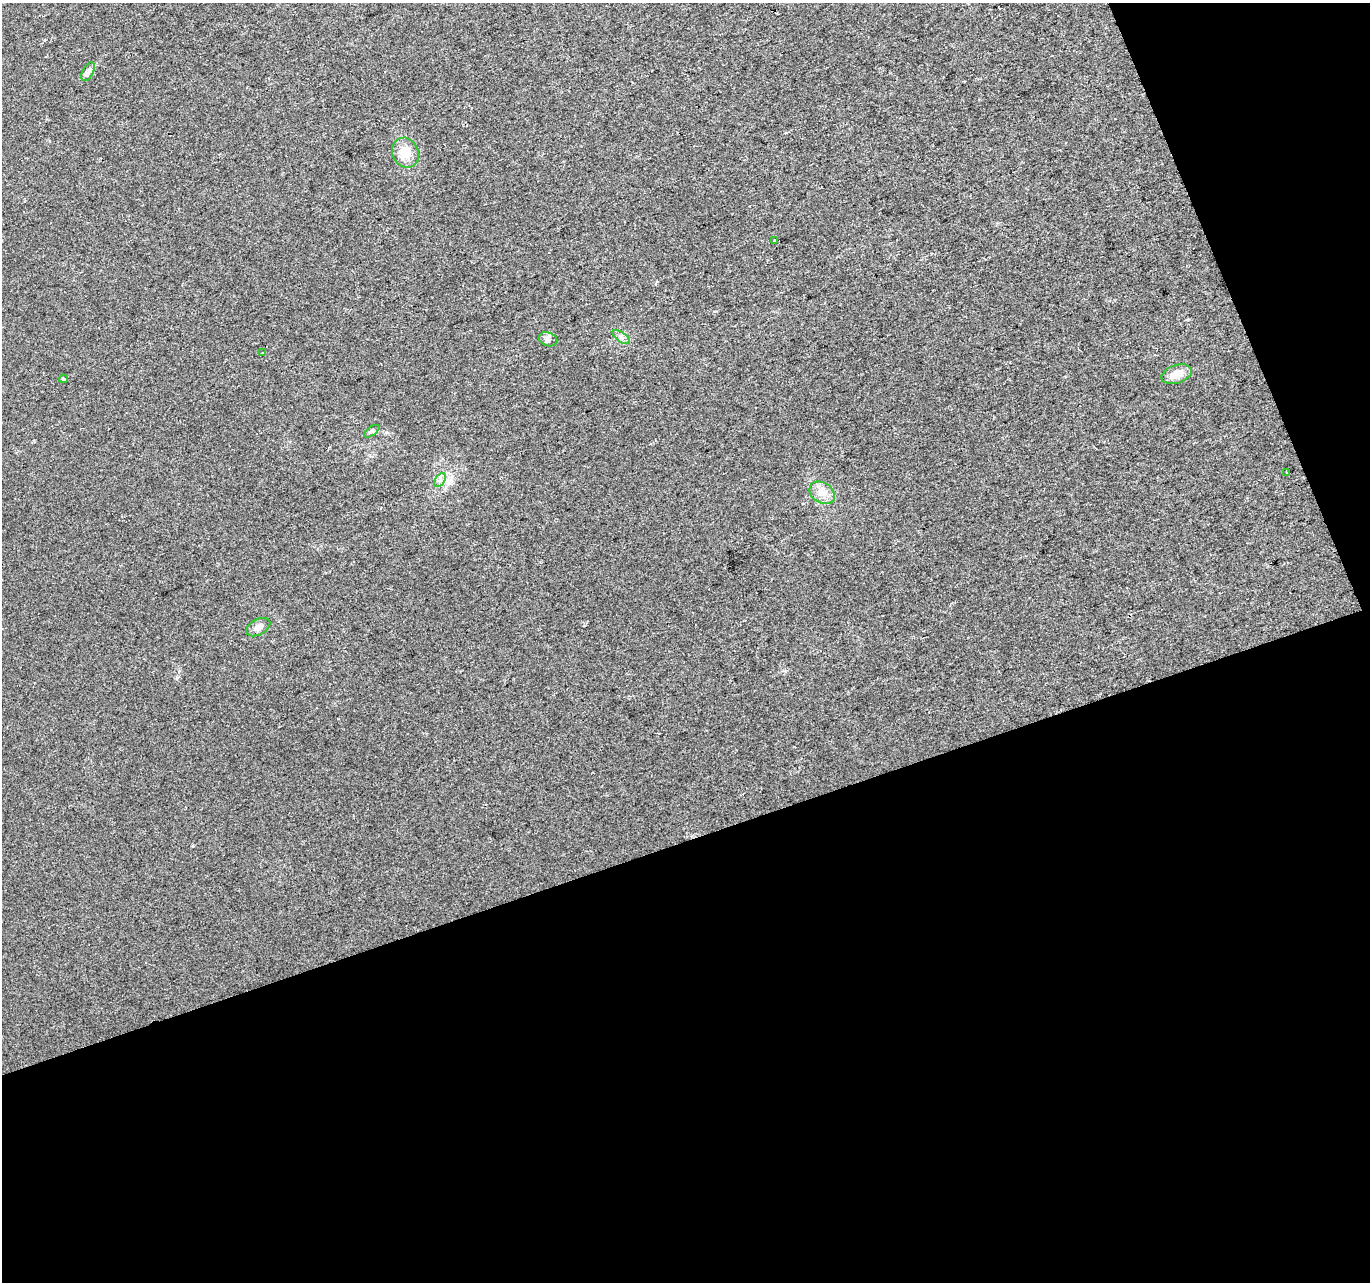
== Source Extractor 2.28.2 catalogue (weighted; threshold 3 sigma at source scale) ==
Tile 4 of 2 x 2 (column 2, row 2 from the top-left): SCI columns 1369-2736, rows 45-1324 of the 2736 x 2664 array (HDU 1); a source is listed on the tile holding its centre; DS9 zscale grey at full resolution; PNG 1372 x 1284 px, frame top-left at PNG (2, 3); each listed source drawn as its Kron ellipse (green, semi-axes under 4 px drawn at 4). Shown black and unused: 39% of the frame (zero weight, under 2 of 3 exposures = <1% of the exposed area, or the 3 px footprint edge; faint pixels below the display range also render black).
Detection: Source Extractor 2.28.2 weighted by HDU 2 'WHT'; one run over the whole footprint, this tile lists its part. Background 0.0218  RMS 0.0067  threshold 0.0304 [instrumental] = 3 sigma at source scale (4.5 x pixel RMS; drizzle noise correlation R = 1.50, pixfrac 1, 0.0396/0.0396 arcsec/px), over >= 5 px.
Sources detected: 13; all 13 listed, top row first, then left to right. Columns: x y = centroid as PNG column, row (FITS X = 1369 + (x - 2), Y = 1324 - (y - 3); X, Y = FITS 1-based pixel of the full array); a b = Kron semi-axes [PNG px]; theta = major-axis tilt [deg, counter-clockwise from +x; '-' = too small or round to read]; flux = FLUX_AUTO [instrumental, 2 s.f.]
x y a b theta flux
88 72 10 5 63 2.3
405 153 15 13 -66 12
775 240 3 3 - 3.2
621 337 10 5 -36 2.3
548 339 9 6 -17 2.3
263 353 4 3 - 0.69
1177 374 16 9 18 8.5
63 379 4 3 - 1.1
372 431 9 4 35 1.4
1286 472 3 2 - 0.62
440 480 8 5 56 2.2
822 493 14 10 -34 6.3
258 627 13 7 29 4.1
Unlisted compact peaks at least as high as the median listed source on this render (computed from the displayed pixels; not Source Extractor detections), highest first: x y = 193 846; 386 432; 177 677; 716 311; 785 671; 1188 319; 584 625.